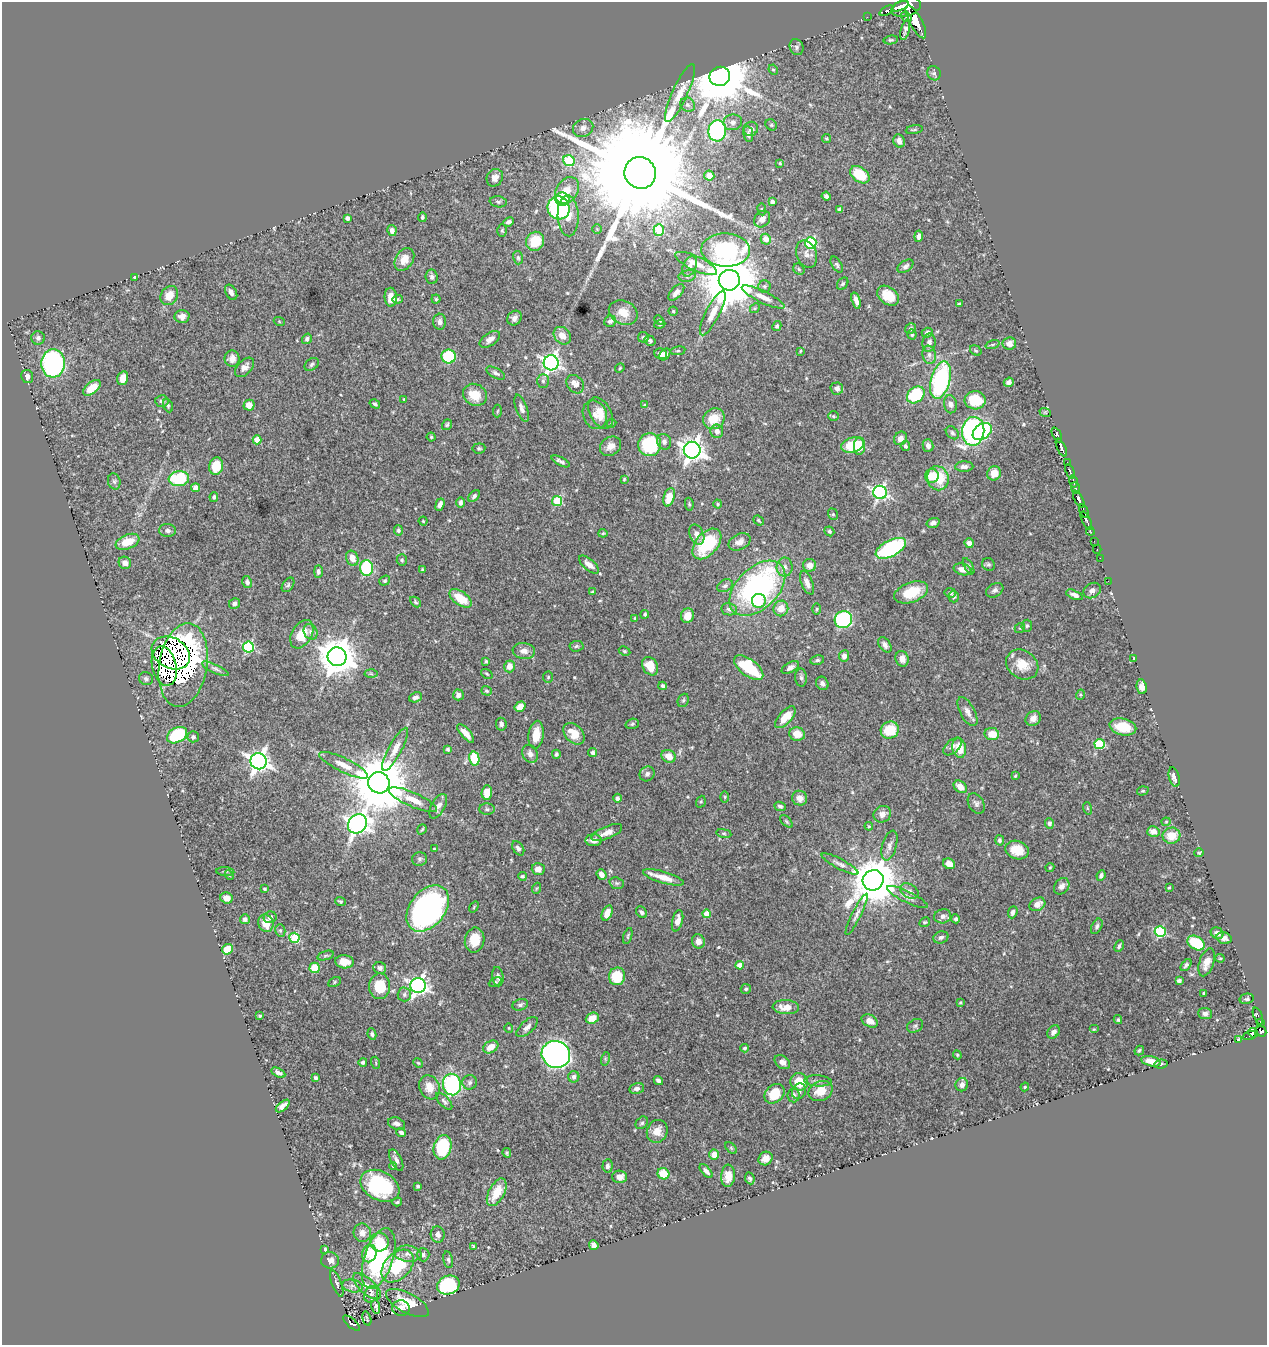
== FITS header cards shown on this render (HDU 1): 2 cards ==
NAXIS1  =                 1265
NAXIS2  =                 1343

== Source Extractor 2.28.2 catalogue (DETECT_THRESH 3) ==
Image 1265 x 1343 px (HDU 1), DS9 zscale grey, 1 PNG px = 1 image px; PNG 1269 x 1347 px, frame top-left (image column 1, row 1343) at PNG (2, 2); each listed source drawn as its Kron ellipse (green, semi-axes under 4 px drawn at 4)
Background 0.537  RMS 0.014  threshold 0.0417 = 3 sigma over >= 5 px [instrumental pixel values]
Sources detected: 531; of the 531, the 500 brightest by FLUX_AUTO listed and drawn (31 fainter detections omitted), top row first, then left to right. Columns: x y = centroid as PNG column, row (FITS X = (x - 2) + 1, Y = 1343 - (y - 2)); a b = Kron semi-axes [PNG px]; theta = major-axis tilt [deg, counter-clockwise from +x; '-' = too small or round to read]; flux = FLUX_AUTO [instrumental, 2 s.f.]
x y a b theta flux
900 6 9 4 23 640
906 7 15 8 18 2100
887 11 8 4 28 18
867 17 2 2 - 6.1
906 17 6 4 -39 160
916 22 18 6 -62 2100
905 30 10 4 76 2.6
891 40 7 4 6 1.5
797 47 8 6 -69 2.8
773 70 5 4 - 1.4
934 73 7 6 - 2.3
720 76 10 9 - 7600
680 93 31 7 65 11
688 105 8 6 -39 3.1
733 122 9 8 - 4
771 125 6 5 - 1.6
583 128 10 8 25 5.4
751 129 7 7 - 4.2
914 130 9 3 9 1.2
717 131 10 9 - 140
748 134 8 5 -80 2.8
826 139 4 4 - 1.2
899 141 7 5 -65 5
569 161 6 5 - 47
780 163 4 4 - 1.1
640 173 16 15 - 52000
860 175 11 7 -36 31
709 176 5 5 - 12
495 178 9 7 56 6.9
567 190 14 10 54 14
826 196 4 4 - 2.3
562 199 7 6 - 36
498 202 8 5 -9 2.2
772 202 4 4 - 3.5
559 208 11 11 - 140
762 209 6 3 -82 1.1
840 209 4 4 - 1.9
568 216 20 10 -88 15
422 217 5 4 - 1.7
347 218 4 3 - 3.1
762 219 9 7 52 5.3
508 222 5 4 - 2.9
597 229 5 5 - 1.2
392 230 5 4 - 4.2
502 230 6 4 -89 1.4
659 230 6 5 - 40
919 236 5 4 - 5
766 239 5 5 - 9.6
535 241 10 9 - 23
811 243 5 5 - 110
726 250 24 16 -2 140
806 254 14 10 -69 5.7
518 258 7 5 -74 1.5
404 259 12 8 56 11
696 263 23 7 -25 11
837 265 9 5 -58 2.1
690 266 11 6 65 4.5
905 266 9 5 33 2.9
799 269 6 5 - 1.4
687 276 9 6 11 2.7
135 277 3 3 - 1.2
432 277 7 6 - 3.2
729 280 10 10 - 8000
843 284 7 5 51 1.8
764 286 6 6 - 2.1
231 292 8 5 -60 3.9
676 292 10 5 47 5.7
169 296 10 8 54 11
888 296 12 8 -37 14
391 297 9 6 -88 8.6
763 297 23 6 -25 9.4
397 299 5 4 - 1.1
436 299 4 4 - 1.2
856 300 8 4 -73 5.1
959 304 3 2 - 1
755 308 5 4 - 1.1
673 311 4 4 - 1
623 313 15 11 -25 11
713 313 25 7 63 11
182 316 7 6 - 5.7
514 318 8 6 49 4
659 320 5 3 - 1.2
279 321 5 3 - 0.97
610 321 6 5 - 3
440 322 8 6 88 4.3
660 324 6 3 19 1.1
777 326 5 4 - 1.8
910 329 6 5 - 2.1
927 333 5 4 - 2.7
912 334 5 4 - 1.8
562 336 10 7 -47 8.1
643 337 5 5 - 1.8
38 338 7 7 - 2.8
307 339 5 4 - 2.6
490 339 11 6 34 5
650 341 6 4 -34 2.5
929 343 9 6 80 3.8
1009 344 7 6 - 5.5
992 345 7 3 19 1.2
976 350 6 4 -34 1.3
678 351 7 4 8 1.4
800 351 3 2 - 0.95
661 354 6 5 - 5.8
665 354 6 4 49 3.8
929 355 9 6 -81 3.9
449 356 7 7 - 52
232 359 8 7 - 5.4
53 363 14 12 86 240
551 363 7 7 - 360
312 364 8 5 37 2.2
245 367 12 7 46 4.7
620 368 5 4 - 1
496 373 10 5 -28 2.6
27 376 6 6 - 4.4
123 378 7 5 74 8.7
940 380 19 9 75 130
543 381 7 5 -89 1.9
1009 382 5 4 - 4.2
575 384 10 8 -51 8
92 388 10 5 39 16
837 388 6 6 - 3.5
475 395 12 10 -30 19
916 395 10 7 41 64
404 399 4 2 - 0.98
975 400 10 9 - 28
162 401 6 6 - 3.3
375 404 5 4 - 1.6
950 404 9 6 -80 3.4
249 405 5 5 - 8.2
644 405 4 3 - 0.92
168 406 7 4 -65 1.4
522 408 14 5 -71 5
497 411 6 4 86 1.3
1045 412 6 3 -19 0.92
601 413 17 10 -61 10
595 415 14 12 -67 9.3
833 416 5 4 - 1.3
714 419 11 10 - 19
611 423 5 4 - 1.1
447 425 6 4 54 1.6
717 431 7 6 - 5.1
973 431 14 11 82 290
982 431 10 7 36 54
952 433 7 5 -44 2.1
1057 435 8 4 -63 500
431 437 4 4 - 1.3
900 438 7 6 - 5
257 440 4 4 - 15
664 442 8 7 - 3.2
650 445 11 11 - 67
852 445 11 7 14 37
928 445 6 5 - 3.9
610 446 11 9 30 7.2
860 446 9 5 86 12
905 446 5 4 - 1.8
479 448 6 5 - 1.7
1061 448 10 3 -66 660
692 450 8 8 - 720
561 461 10 3 -27 2.9
1067 462 2 2 - 6.3
216 466 9 7 75 23
964 467 9 5 2 3.9
1070 471 7 3 -67 330
994 473 7 6 - 11
932 476 7 6 - 21
938 478 12 10 -70 32
179 479 10 7 6 57
624 479 4 4 - 0.91
114 481 8 6 -74 2.3
1073 481 6 3 -72 340
196 488 4 4 - 11
1075 488 6 3 -67 180
880 492 7 6 - 240
474 496 7 4 45 2.5
214 497 5 4 - 1.7
669 497 9 5 74 15
1079 499 9 4 -62 770
557 501 5 5 - 41
460 502 5 4 - 2.7
689 504 6 4 -80 1.4
718 504 4 4 - 1.1
440 505 6 4 71 4
1084 511 7 3 -70 110
833 514 6 5 - 1.6
759 520 6 3 -40 0.94
423 521 4 4 - 1
1086 521 10 3 -64 520
933 523 7 5 16 3.5
167 530 8 6 -2 3.1
398 530 5 4 - 1.8
829 531 5 4 - 1.9
1090 531 4 3 - 65
603 533 4 4 - 1
697 535 10 7 -67 5.6
1094 541 2 2 - 6.6
128 542 12 7 22 18
740 542 11 7 27 5.7
969 543 5 4 - 5.3
707 544 18 11 49 52
891 548 16 8 28 85
1097 549 4 2 - 9.2
352 558 8 6 -68 10
1100 558 2 2 - 6.4
402 560 6 5 - 1.6
125 563 6 6 - 4.7
589 564 12 5 -41 7.3
988 564 7 6 - 1.9
810 565 7 6 - 8.1
969 566 9 4 -60 2
785 567 9 8 - 4.8
366 568 8 6 -87 58
962 569 9 5 -15 7.1
422 570 3 3 - 1.5
318 572 6 4 90 2.4
385 581 6 4 38 1.5
1108 581 2 2 - 7.6
247 582 6 4 -78 2.7
807 583 12 5 -67 6.1
288 585 8 5 55 1.9
725 586 8 6 28 2.7
757 588 33 20 44 220
995 590 9 6 30 2.8
1092 591 9 7 29 4.3
592 592 4 3 - 1.1
911 592 18 10 20 27
950 593 5 5 - 2.2
1074 595 9 4 -22 3.6
954 597 6 5 - 2
460 598 12 7 -34 24
759 601 7 7 - 22
415 602 6 4 -42 1.4
235 604 6 5 - 2.8
781 608 8 7 - 12
729 609 8 6 -9 3.3
817 609 5 3 - 1.1
645 614 4 4 - 1.8
687 616 7 6 - 9.4
635 618 4 4 - 1.1
843 620 9 8 - 130
1027 626 6 5 - 1.6
1020 628 5 4 - 1.2
311 632 8 6 -60 3.3
302 634 15 10 60 19
885 645 8 5 -56 3.5
576 646 7 5 4 1.8
248 647 5 5 - 94
524 651 11 8 -8 6.1
625 651 6 4 -27 1.3
171 653 20 15 -29 560
844 656 5 5 - 5
337 657 9 9 - 2500
902 659 8 6 -72 5.7
1134 659 4 2 - 1.6
817 660 7 4 11 1.8
486 661 3 3 - 1.5
1022 664 17 14 -34 18
183 665 42 24 81 1700
164 666 20 12 -77 460
509 666 6 5 - 8.1
650 666 10 7 -59 17
790 667 9 5 30 3.7
749 668 17 8 -37 45
215 669 14 4 -25 3.2
371 674 6 4 -3 1.5
487 674 6 3 -36 1.2
548 677 5 5 - 1.3
801 677 9 6 -88 2.6
146 679 7 6 - 2.2
822 683 7 6 - 3.1
662 686 4 3 - 2.8
1142 687 7 5 -82 5.3
486 691 5 4 - 1.4
458 695 5 5 - 4.4
1080 695 5 3 - 1
415 697 6 5 - 3.1
683 700 7 5 68 1.7
520 707 6 5 - 8.5
967 712 16 7 -62 6.4
785 717 13 6 48 17
1033 718 8 7 - 6.1
501 724 6 5 - 2.8
632 724 7 5 17 1.6
1123 727 13 8 -13 21
890 730 9 8 - 26
466 733 11 5 -49 9
574 734 12 8 -46 15
797 734 8 6 -17 11
992 734 7 6 - 14
177 735 11 7 29 68
536 735 14 7 83 14
193 737 5 5 - 2.8
1100 744 5 5 - 58
953 747 11 6 42 4.2
959 748 10 6 -78 17
395 749 24 6 61 9.4
448 749 3 3 - 1.7
593 752 4 4 - 2.7
530 754 9 7 -61 4.5
556 754 4 4 - 1.7
669 756 7 6 - 10
474 759 7 5 -78 36
259 761 8 8 - 580
344 765 27 7 -26 11
647 774 8 7 - 3.4
1015 776 4 4 - 1
1174 777 10 5 -76 4.1
379 783 11 10 - 8200
960 787 7 5 -39 9.9
1143 791 6 4 17 1.3
487 792 7 5 86 15
725 797 6 4 -89 1
617 798 4 4 - 3.1
800 798 8 7 - 6.6
413 800 26 7 -24 13
701 802 6 4 69 1.4
976 804 11 7 -60 3.3
438 806 13 6 61 5.6
780 806 6 4 -24 2
1087 808 6 4 -71 1.1
487 809 8 5 -1 2.5
882 814 9 8 - 5.6
786 821 8 4 -46 1.3
1166 822 4 4 - 0.98
1049 823 5 4 - 2.7
357 824 10 9 - 510
869 826 4 3 - 0.96
422 829 5 3 - 1.1
1153 831 6 5 - 8.1
607 833 16 6 22 7.2
724 833 7 4 -8 1.3
1171 836 9 8 - 15
594 840 8 6 -1 6.4
1000 840 5 4 - 1.9
889 846 15 7 73 5.6
518 848 8 5 -55 2.9
434 849 3 3 - 1
1017 850 12 9 -17 17
1199 853 4 4 - 0.99
419 859 7 6 - 2.5
840 864 20 5 -28 4.8
949 864 6 5 - 8.3
1050 867 4 3 - 1
538 869 6 6 - 6.4
225 871 9 3 -4 1.3
601 874 5 4 - 4.7
229 875 5 4 - 1.1
522 876 4 4 - 1.5
1101 876 5 4 - 2.6
663 877 21 6 -16 13
873 880 10 10 - 4300
617 883 7 5 -19 1.9
1062 886 9 7 50 4.5
537 888 6 3 70 1
1169 888 3 2 - 0.98
265 889 3 3 - 1.5
909 891 10 7 -31 4.1
907 897 22 5 -26 6.3
227 898 6 5 - 6.9
340 902 5 3 - 1.3
1037 904 8 6 30 7.9
474 907 6 3 55 0.97
428 908 26 17 52 290
641 912 6 5 - 2.4
1013 912 6 4 69 3.1
607 913 8 5 65 8.3
707 914 4 4 - 15
857 914 23 4 63 4.7
943 916 8 7 - 4.7
270 917 6 6 - 4
245 919 5 5 - 2.3
956 919 4 4 - 2.1
677 921 11 5 76 7.4
925 922 6 4 29 1.3
266 923 9 7 -66 14
1097 926 8 5 64 2.3
280 930 6 5 - 2
1160 932 5 5 - 82
1217 933 6 5 - 5.8
628 936 8 4 73 1.5
941 937 7 6 - 2.8
294 938 5 5 - 49
1224 938 8 5 -17 5
475 940 12 9 79 15
698 941 7 6 - 5.6
1196 943 9 6 -31 43
1119 946 6 3 63 1.8
227 949 5 5 - 20
325 956 8 3 19 1.6
1220 958 5 4 - 1.1
344 962 9 6 -5 9.5
1207 962 14 7 71 9.2
740 965 4 4 - 12
1186 965 7 4 50 2.1
315 968 5 5 - 26
380 968 6 5 - 3.3
617 976 9 8 - 30
498 977 10 5 -82 3.3
1179 981 4 3 - 2
335 982 7 4 30 1.4
495 982 7 4 26 1.3
379 986 13 10 -90 27
418 986 8 7 - 370
746 989 5 5 - 1.6
1204 993 3 3 - 1.3
404 994 7 6 - 2.7
1247 999 7 5 10 1.7
960 1002 4 3 - 1.1
520 1005 8 5 19 2.2
786 1007 13 7 -3 12
1205 1013 7 5 -5 3.4
260 1016 4 3 - 1.1
1258 1016 9 3 -67 70
592 1018 6 5 - 12
1118 1020 4 3 - 1.2
870 1021 9 6 -29 8.1
1260 1022 4 3 - 54
915 1026 8 6 29 2.4
527 1027 13 6 43 5.3
509 1028 4 4 - 0.94
1094 1029 5 4 - 1
1261 1031 6 5 - 290
1054 1032 7 5 53 4.4
1253 1033 5 4 - 100
372 1034 6 4 -81 2
1249 1035 6 3 23 33
1239 1040 3 3 - 7.4
491 1047 8 5 31 11
745 1048 4 3 - 1.6
1139 1050 5 3 - 1.4
556 1054 14 13 - 510
957 1055 4 4 - 1.2
605 1059 7 4 73 1.6
1151 1061 10 5 -12 9.4
363 1062 4 4 - 1.9
782 1062 8 6 -38 5.7
376 1063 6 3 -72 1
418 1063 5 4 - 1
1161 1064 7 4 9 2.1
278 1073 7 4 -28 3.3
574 1077 6 5 - 3.9
315 1078 4 3 - 1.5
658 1081 5 4 - 2.8
818 1081 14 5 -3 3.4
470 1082 7 7 - 2.5
799 1082 9 8 - 23
452 1085 11 9 -77 110
962 1085 7 6 - 4.8
429 1087 12 10 -69 10
1025 1087 4 4 - 1.1
637 1088 7 5 12 3.2
799 1091 8 6 61 3.5
821 1091 12 9 24 16
775 1094 11 8 43 25
794 1095 7 6 - 2.8
444 1101 10 5 -46 2.6
283 1106 8 4 40 6.2
642 1123 7 5 44 2
396 1124 9 6 -20 4.3
657 1131 11 10 - 10
401 1133 5 4 - 2.3
443 1147 12 9 79 60
731 1148 7 4 -46 1.3
507 1153 5 4 - 1.3
714 1155 5 5 - 8.9
765 1158 7 6 - 5.7
396 1160 12 5 -64 4.1
393 1166 4 4 - 1.3
607 1166 7 5 85 2.7
706 1171 8 4 -47 3.6
663 1174 6 5 - 27
728 1176 11 7 86 10
620 1177 7 6 - 6.7
750 1178 6 4 -66 2
380 1186 21 14 -28 84
418 1186 3 3 - 1.4
497 1192 15 8 62 21
397 1202 5 3 - 1.2
362 1233 9 8 - 5.8
438 1235 8 7 - 4
379 1242 9 9 - 19
594 1245 5 4 - 4.7
474 1247 4 3 - 1.8
325 1249 4 4 - 2.6
369 1254 9 7 71 16
408 1254 13 8 -5 6.3
423 1255 6 6 - 2.6
379 1259 32 14 72 120
330 1260 9 8 - 4.6
448 1260 8 5 -78 1.9
398 1266 19 12 46 43
337 1284 14 5 -69 2.6
448 1285 11 9 22 92
352 1286 10 6 -11 3.8
367 1286 17 7 -42 9.6
371 1294 8 6 61 3.5
407 1303 24 10 -28 23
376 1307 7 4 -77 2.1
401 1308 9 7 -6 4.9
367 1318 7 2 -75 1.1
351 1323 10 4 -41 160
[31 fainter detections neither listed nor drawn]